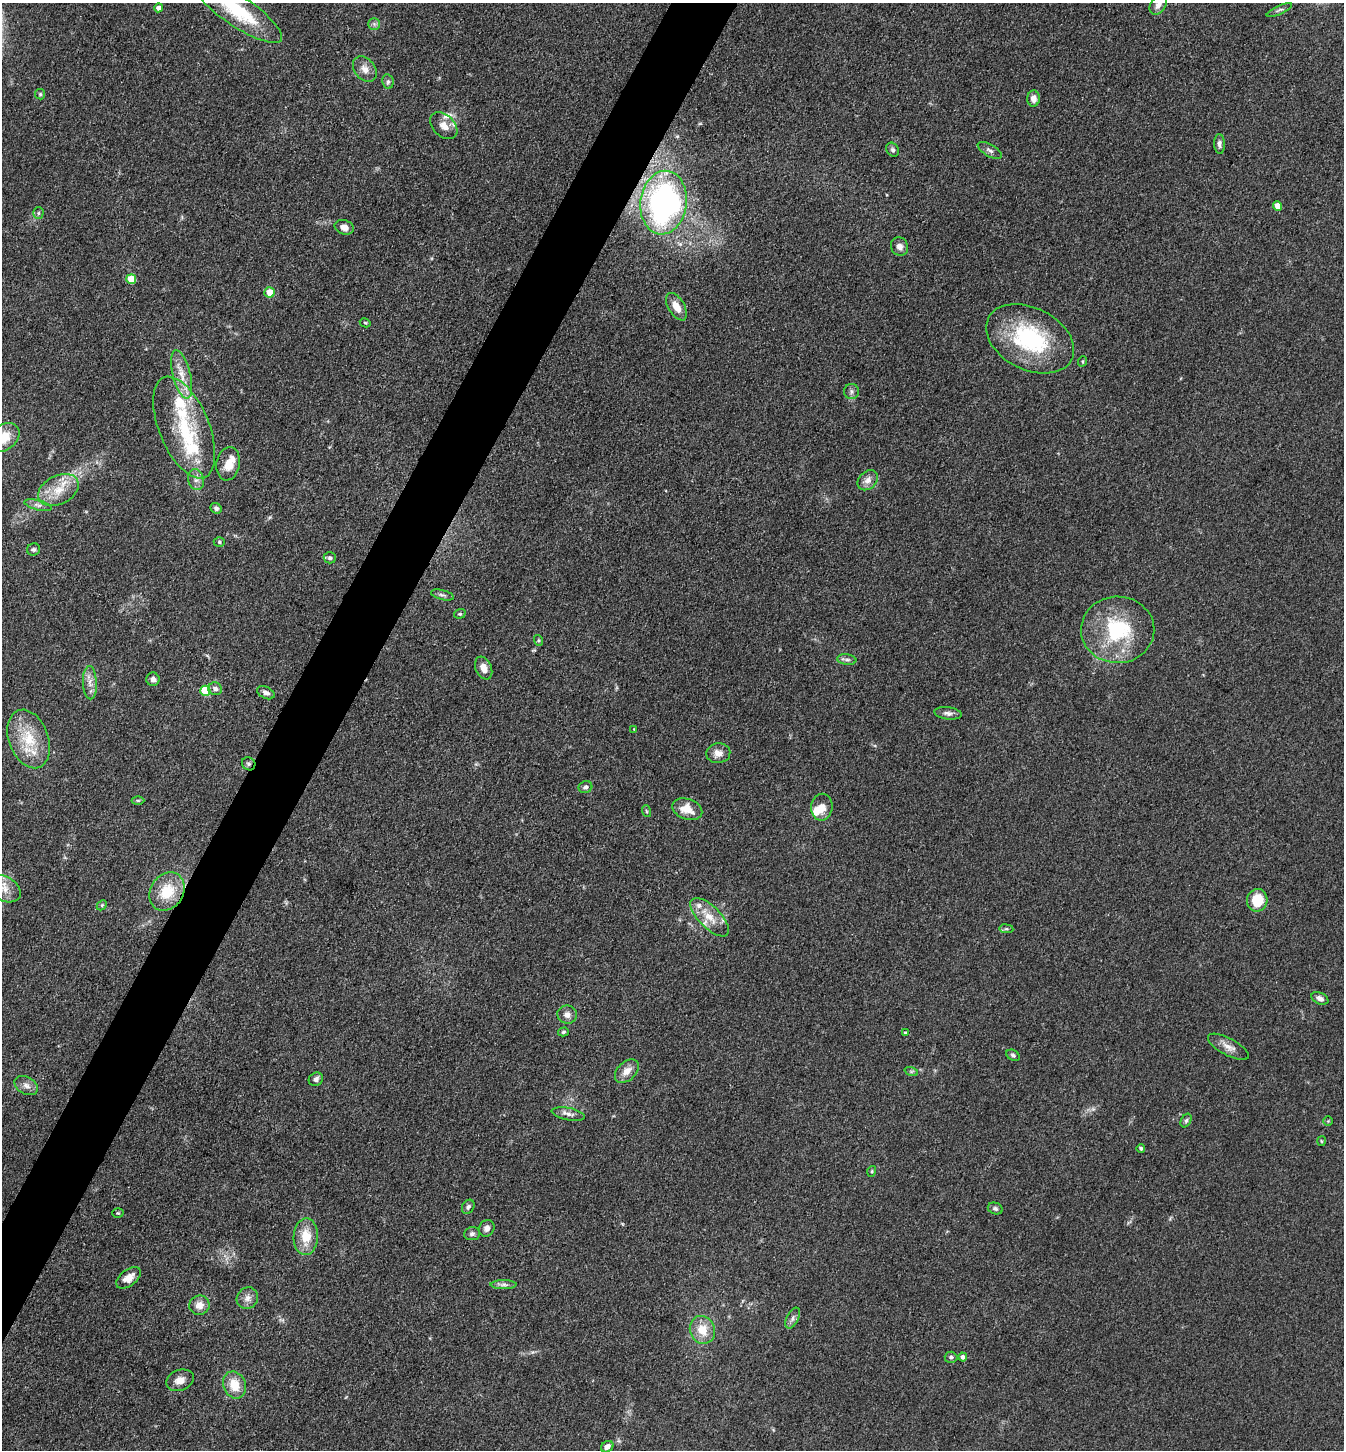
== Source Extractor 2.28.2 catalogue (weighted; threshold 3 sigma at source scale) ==
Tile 7 of 4 x 4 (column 3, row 2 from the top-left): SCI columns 2971-4312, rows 2897-4344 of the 5802 x 5793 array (HDU 1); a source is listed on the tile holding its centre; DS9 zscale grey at full resolution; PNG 1346 x 1452 px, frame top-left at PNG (2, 3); each listed source drawn as its Kron ellipse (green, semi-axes under 4 px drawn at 4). Shown black and unused: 4% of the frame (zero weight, under 3 of 4 exposures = <1% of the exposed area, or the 3 px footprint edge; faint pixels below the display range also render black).
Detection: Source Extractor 2.28.2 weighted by HDU 2 'WHT'; one run over the whole footprint, this tile lists its part. Background 0.103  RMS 0.0062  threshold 0.0277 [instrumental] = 3 sigma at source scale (4.5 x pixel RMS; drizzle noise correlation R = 1.50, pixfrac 1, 0.05/0.05 arcsec/px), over >= 5 px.
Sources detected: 104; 1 inside a brighter object's white glare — neither listed nor drawn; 6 inside a brighter listed object's ellipse — not listed separately; the other 97 listed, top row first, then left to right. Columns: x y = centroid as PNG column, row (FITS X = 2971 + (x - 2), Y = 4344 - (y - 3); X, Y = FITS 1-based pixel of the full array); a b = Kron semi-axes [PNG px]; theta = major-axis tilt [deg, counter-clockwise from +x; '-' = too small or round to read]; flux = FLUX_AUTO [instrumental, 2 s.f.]
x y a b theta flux
1158 5 11 7 56 3.1
159 8 4 4 - 4
1279 10 14 3 24 1.3
237 11 53 15 -34 41
374 24 6 6 - 1.6
365 69 14 10 -50 5.2
388 82 7 5 -79 1.5
40 94 5 5 - 0.87
1033 99 8 6 -89 3.6
444 126 16 10 -45 5.8
1219 144 10 5 -88 2
893 150 7 6 - 1.6
990 150 13 6 -29 2.3
664 203 32 23 83 180
1278 206 5 4 - 9.4
38 213 6 5 - 1.1
344 227 10 7 -16 3.7
900 247 9 8 - 3.4
131 279 5 5 - 17
270 292 5 5 - 9.8
676 307 15 8 -59 7.2
365 323 5 4 - 0.74
1030 339 47 31 -27 65
1083 361 5 3 - 0.63
182 374 25 9 -76 10
852 391 7 7 - 1.8
184 427 54 25 -68 44
3 438 18 12 35 15
228 464 17 11 80 8.9
196 480 10 8 -76 3.2
868 480 11 8 44 4.2
58 490 21 14 27 13
38 505 14 5 -14 2.6
216 508 6 5 - 1.7
219 542 5 5 - 0.96
34 549 6 6 - 1.5
330 558 6 5 - 1.6
442 595 12 4 -15 1.6
460 614 6 4 18 0.88
1118 630 37 33 -1 49
538 640 5 3 - 0.73
847 660 9 5 -6 1.8
484 668 12 8 -67 5.6
153 679 7 6 - 2.6
90 683 17 7 -88 4.8
215 689 7 6 - 2.6
205 691 5 5 - 27
266 693 9 5 -25 2.5
948 713 13 6 -7 2.6
634 729 3 3 - 0.44
29 739 30 20 -69 24
718 753 12 10 5 4.5
249 764 7 6 - 1.5
585 787 7 6 - 1.9
138 800 6 4 0 0.87
822 807 13 10 81 7.1
687 809 15 10 -19 9.3
646 811 6 3 -71 0.74
4 889 17 12 -30 7.1
167 892 20 16 57 20
1257 900 11 10 - 15
102 905 6 4 46 0.91
710 917 25 11 -45 11
1006 929 7 3 -7 0.8
1320 998 9 5 -25 3.1
567 1015 10 9 - 3.5
563 1032 5 4 - 0.92
905 1033 3 3 - 0.97
1228 1047 23 8 -28 5.3
1013 1055 7 5 -28 1.3
627 1071 14 9 43 6
911 1071 7 4 -18 1
316 1079 7 6 - 2.3
26 1085 12 8 -29 3.8
568 1114 17 6 -11 3.4
1186 1121 7 5 63 1.3
1328 1121 5 5 - 0.7
1321 1141 5 3 - 0.6
1141 1148 4 4 - 1.4
872 1171 5 3 - 0.69
468 1207 7 5 57 1.6
995 1208 7 5 -20 1.5
118 1213 5 4 - 0.84
487 1228 8 7 - 2.8
472 1234 8 6 5 2.1
306 1237 18 12 87 13
128 1278 14 8 36 6
504 1285 13 4 0 2.4
247 1298 11 10 - 3.8
199 1305 10 9 - 5.4
793 1318 11 6 62 2.3
702 1330 14 12 -67 11
951 1357 6 5 - 1.4
963 1357 4 4 - 2.2
180 1380 14 10 20 5.4
234 1385 14 11 -68 11
607 1447 6 5 - 3.4
Overlapping masked pixels (flux is a lower limit): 2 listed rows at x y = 664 203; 249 764
Isophote crosses this tile's border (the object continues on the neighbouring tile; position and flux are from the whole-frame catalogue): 4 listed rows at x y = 1158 5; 237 11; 3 438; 4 889